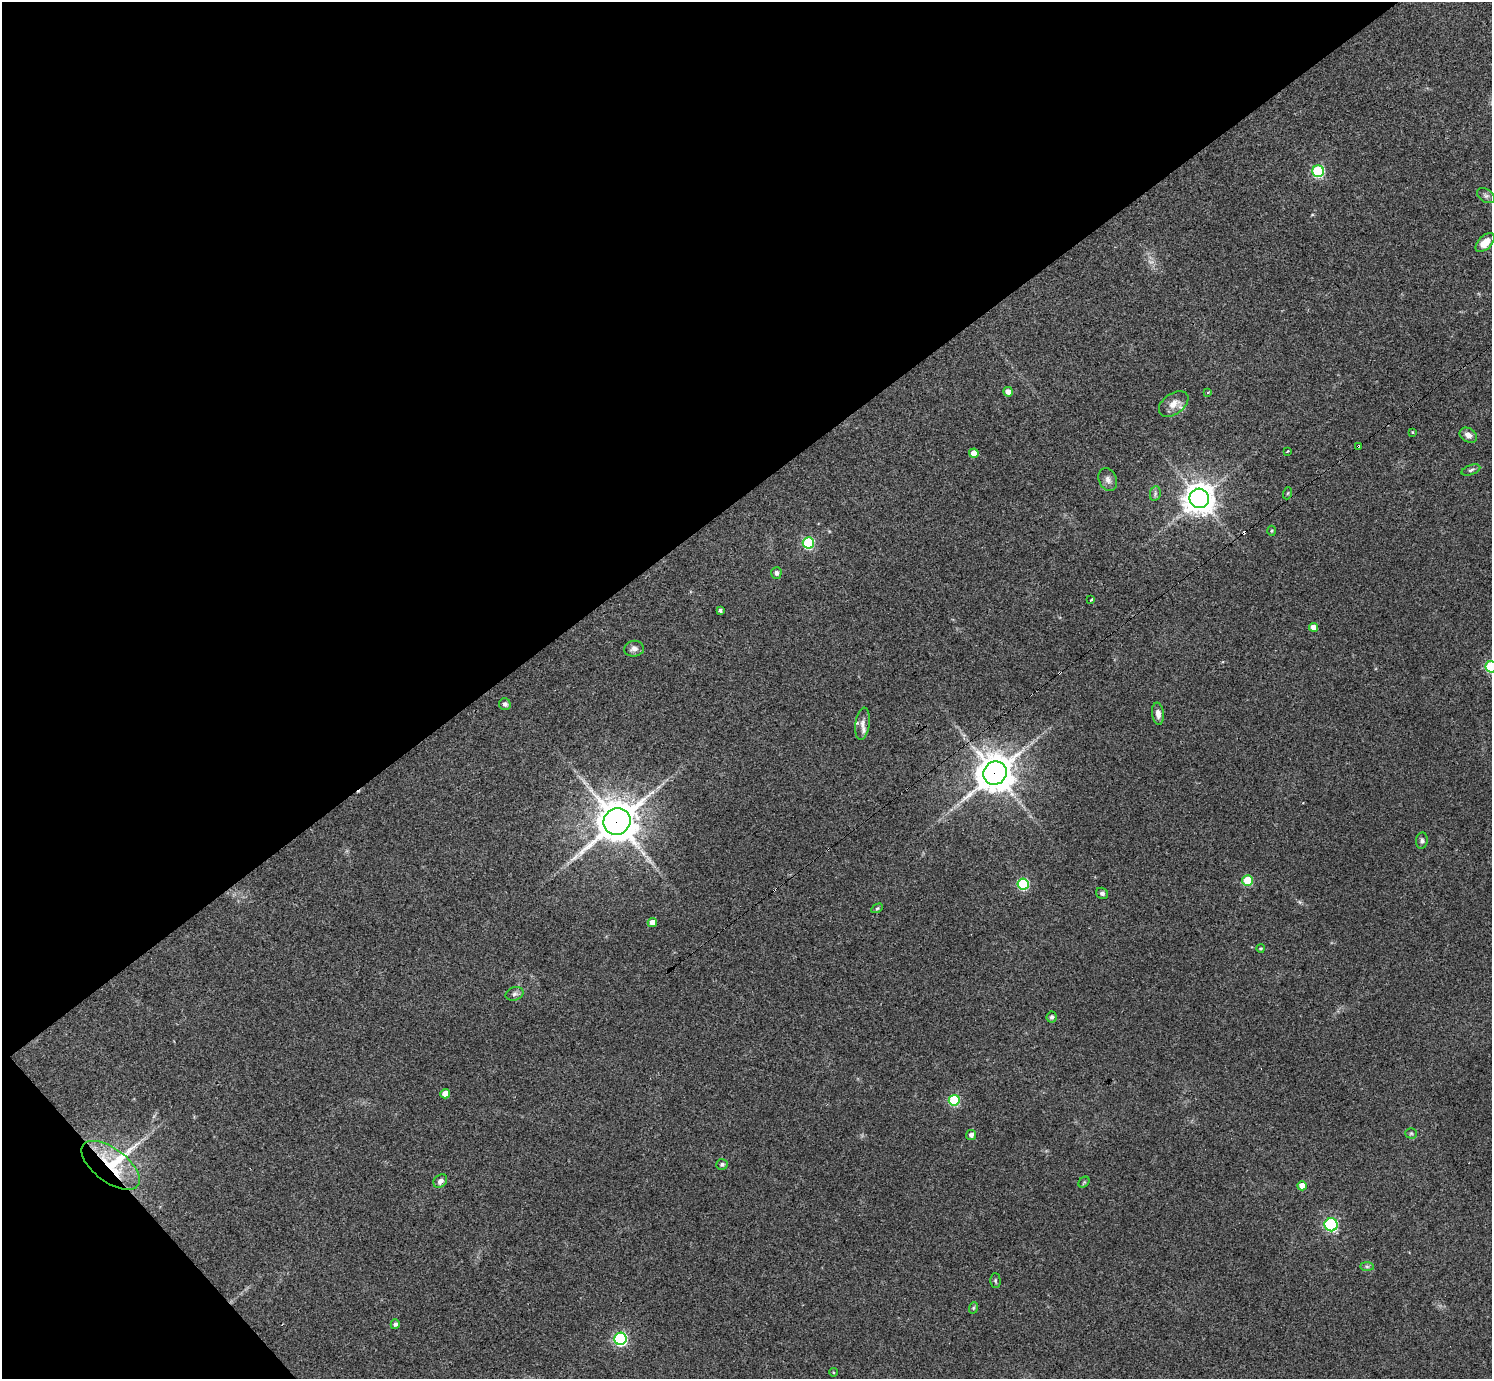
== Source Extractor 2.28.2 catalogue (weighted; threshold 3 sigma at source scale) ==
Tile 5 of 4 x 4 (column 1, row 2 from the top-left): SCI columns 4-1493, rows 2909-4285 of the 5962 x 5959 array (HDU 1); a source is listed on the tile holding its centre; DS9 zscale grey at full resolution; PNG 1494 x 1381 px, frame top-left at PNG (2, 2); each listed source drawn as its Kron ellipse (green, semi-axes under 4 px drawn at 4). Shown black and unused: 38% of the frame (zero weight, under 3 of 4 exposures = <1% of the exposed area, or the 3 px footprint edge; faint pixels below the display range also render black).
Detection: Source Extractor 2.28.2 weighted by HDU 2 'WHT'; one run over the whole footprint, this tile lists its part. Background 0.0435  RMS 0.0048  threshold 0.0216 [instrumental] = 3 sigma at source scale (4.5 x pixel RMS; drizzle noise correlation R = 1.50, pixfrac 1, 0.05/0.05 arcsec/px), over >= 5 px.
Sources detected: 61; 1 too faint to see at this stretch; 3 cosmic-ray / hot-pixel residue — neither listed nor drawn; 3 inside a brighter listed object's ellipse — not listed separately; the other 54 listed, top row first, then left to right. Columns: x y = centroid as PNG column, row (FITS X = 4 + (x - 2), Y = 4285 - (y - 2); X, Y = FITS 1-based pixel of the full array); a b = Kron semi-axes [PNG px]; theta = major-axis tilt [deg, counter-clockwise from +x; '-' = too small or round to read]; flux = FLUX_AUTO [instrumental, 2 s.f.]
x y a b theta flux
1318 171 6 6 - 53
1486 196 10 6 -34 1.3
1485 243 11 6 44 6.2
1008 392 5 4 - 2.6
1207 393 3 3 - 0.89
1174 404 16 10 36 4.7
1412 432 3 2 - 0.37
1468 435 9 6 -33 2.8
1358 446 3 3 - 1.8
1287 451 3 2 - 0.62
974 453 4 4 - 4.4
1471 470 10 5 19 1.2
1108 480 12 9 -66 2.5
1288 493 6 4 71 0.62
1155 494 7 5 80 1.1
1199 498 10 9 - 670
1271 531 5 3 - 0.49
808 543 5 5 - 46
776 573 6 5 - 1.5
1091 600 4 3 - 2.9
720 610 4 3 - 1
1313 627 4 4 - 3.1
634 649 10 8 8 2.4
1491 667 6 5 - 45
505 704 6 5 - 1.6
1158 714 11 6 -82 2.6
863 724 16 7 82 2.8
995 773 12 11 - 1100
617 822 14 13 - 1300
1422 841 8 6 85 1.3
1248 881 5 5 - 20
1023 884 5 5 - 43
1102 893 6 5 - 1.3
877 908 6 4 29 0.65
652 922 4 4 - 4.5
1260 948 4 3 - 0.5
515 994 9 6 15 1.4
1052 1017 5 5 - 1
445 1094 5 4 - 6.1
954 1100 5 5 - 38
1411 1133 5 5 - 0.7
971 1135 5 5 - 1.8
722 1164 6 5 - 0.96
111 1165 34 16 -37 23
440 1181 7 6 - 1.9
1084 1182 6 4 44 0.65
1302 1186 5 4 - 4.9
1331 1225 6 6 - 62
1367 1266 7 4 -1 0.89
995 1281 7 5 -89 0.76
973 1308 6 3 71 0.65
395 1324 5 4 - 1.1
620 1339 6 6 - 79
833 1372 4 3 - 0.41
Overlapping masked pixels (flux is a lower limit): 4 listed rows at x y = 1358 446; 995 773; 617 822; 111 1165
Isophote crosses this tile's border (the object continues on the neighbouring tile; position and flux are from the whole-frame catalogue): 1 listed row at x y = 1491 667